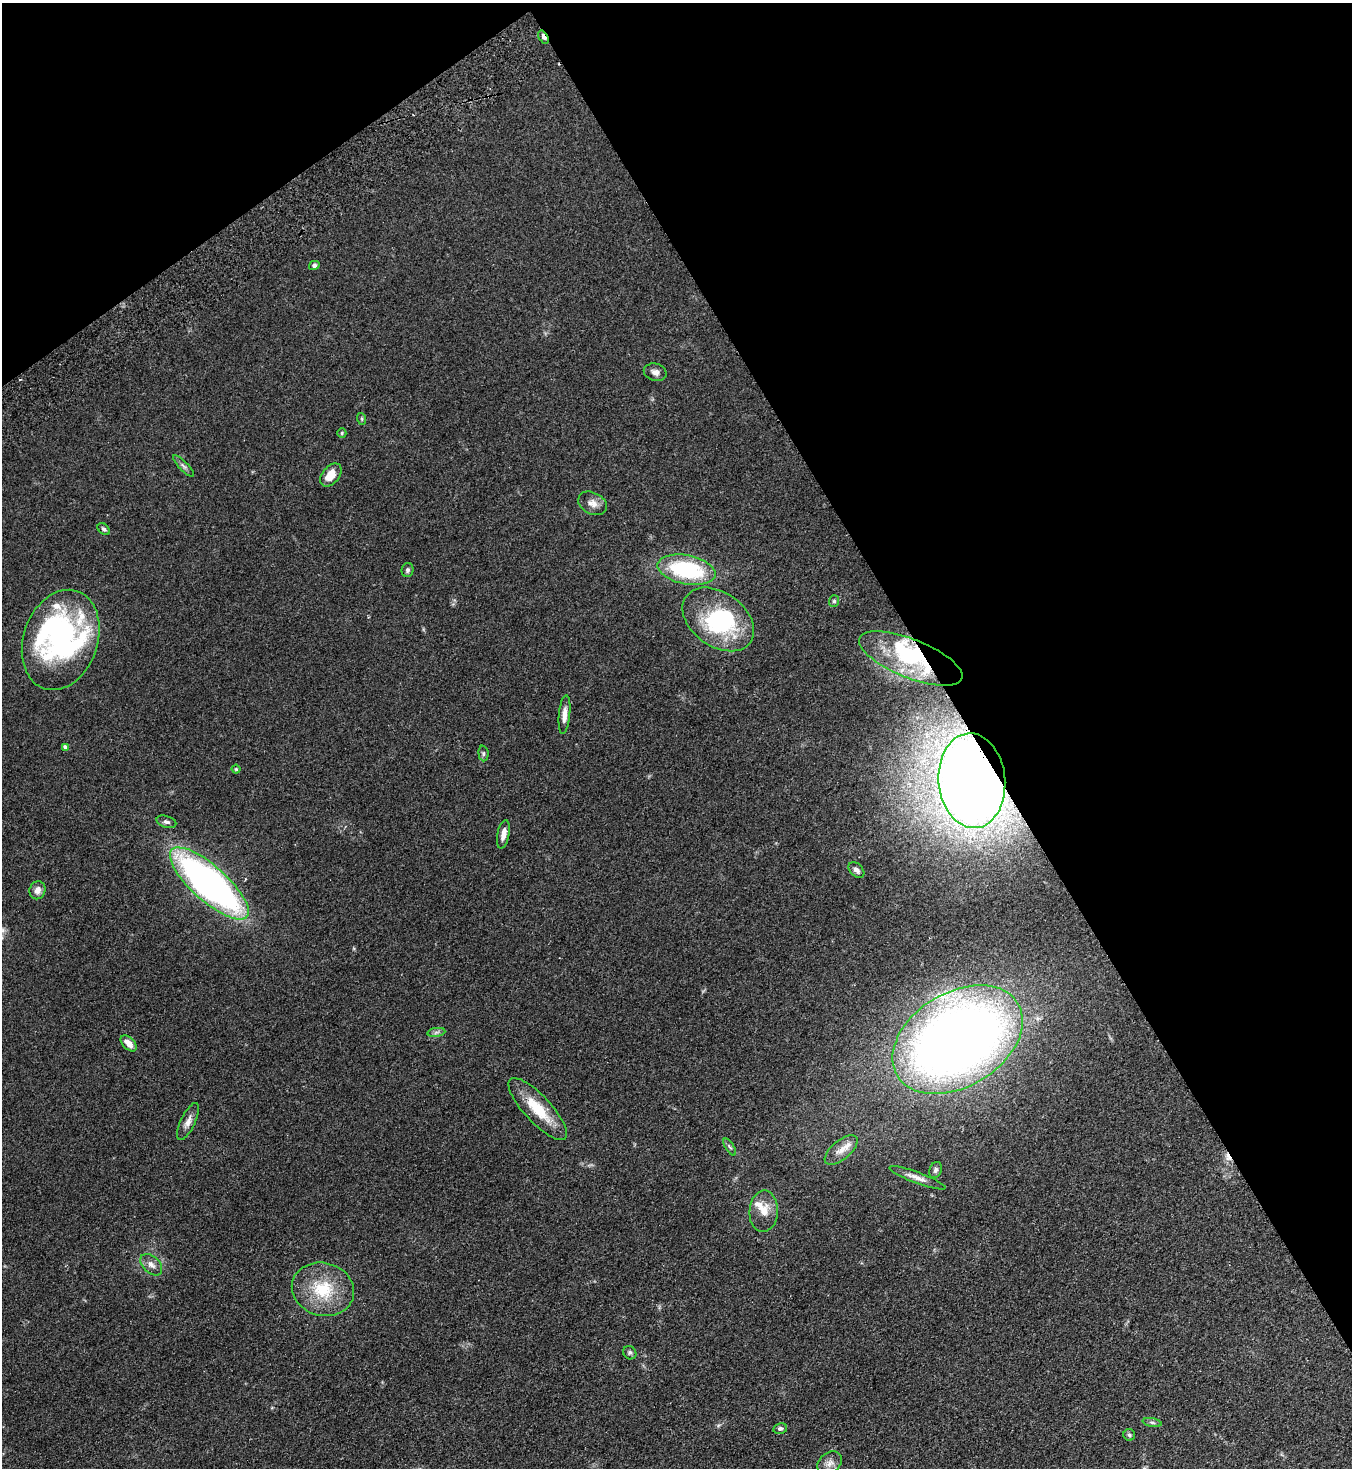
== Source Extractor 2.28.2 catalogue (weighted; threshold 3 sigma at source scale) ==
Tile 3 of 4 x 4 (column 3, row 1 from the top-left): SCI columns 3032-4381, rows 4448-5913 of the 5925 x 5963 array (HDU 1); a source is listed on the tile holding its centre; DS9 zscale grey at full resolution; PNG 1354 x 1470 px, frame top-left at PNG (2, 3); each listed source drawn as its Kron ellipse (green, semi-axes under 4 px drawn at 4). Shown black and unused: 33% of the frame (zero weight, under 2 of 3 exposures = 3% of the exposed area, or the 3 px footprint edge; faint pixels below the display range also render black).
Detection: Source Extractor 2.28.2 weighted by HDU 2 'WHT'; one run over the whole footprint, this tile lists its part. Background 0.091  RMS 0.009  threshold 0.0403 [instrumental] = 3 sigma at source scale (4.5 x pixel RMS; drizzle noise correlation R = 1.50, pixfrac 1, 0.05/0.05 arcsec/px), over >= 5 px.
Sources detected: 52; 4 inside a brighter object's white glare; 1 cosmic-ray / hot-pixel residue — neither listed nor drawn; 5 inside a brighter listed object's ellipse — not listed separately; the other 42 listed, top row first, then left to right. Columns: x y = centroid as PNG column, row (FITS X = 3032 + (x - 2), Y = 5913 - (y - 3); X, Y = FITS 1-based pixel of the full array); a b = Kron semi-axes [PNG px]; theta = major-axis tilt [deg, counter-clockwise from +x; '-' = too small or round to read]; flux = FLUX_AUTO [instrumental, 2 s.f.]
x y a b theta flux
543 37 7 4 -59 3.8
314 265 5 4 - 1.9
655 372 11 8 -16 4.3
362 419 6 3 -72 1.1
342 433 5 4 - 0.98
183 466 14 4 -46 2.7
331 475 13 8 50 12
592 503 15 10 -27 6.8
104 529 7 5 -42 1.9
407 570 7 6 - 2.2
687 570 29 14 -11 82
834 601 6 5 - 1.8
718 619 40 27 -36 90
61 640 51 37 71 170
911 658 55 19 -22 54
564 715 19 5 85 6.6
65 747 4 4 - 4
483 753 8 5 -85 1.8
236 769 4 4 - 0.99
972 781 47 33 -85 1300
166 822 10 6 -17 2.5
503 834 14 6 79 6.3
856 870 9 6 -44 3.2
209 883 50 17 -42 390
37 890 9 8 - 5.1
436 1032 9 4 9 2.2
958 1040 70 47 31 990
129 1043 10 5 -45 7.6
538 1109 40 13 -47 29
188 1122 20 7 65 6
730 1147 10 3 -57 1.5
841 1150 20 9 40 9.4
935 1170 8 6 69 2.2
917 1178 30 5 -20 6.6
764 1211 21 14 87 13
151 1265 13 8 -43 5.4
323 1289 31 26 -16 42
630 1353 7 6 - 1.9
1152 1422 9 4 -11 2.1
780 1428 7 5 11 2.2
1129 1435 6 5 - 1.7
830 1463 13 10 40 5.9
Overlapping masked pixels (flux is a lower limit): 3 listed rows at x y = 543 37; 911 658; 972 781